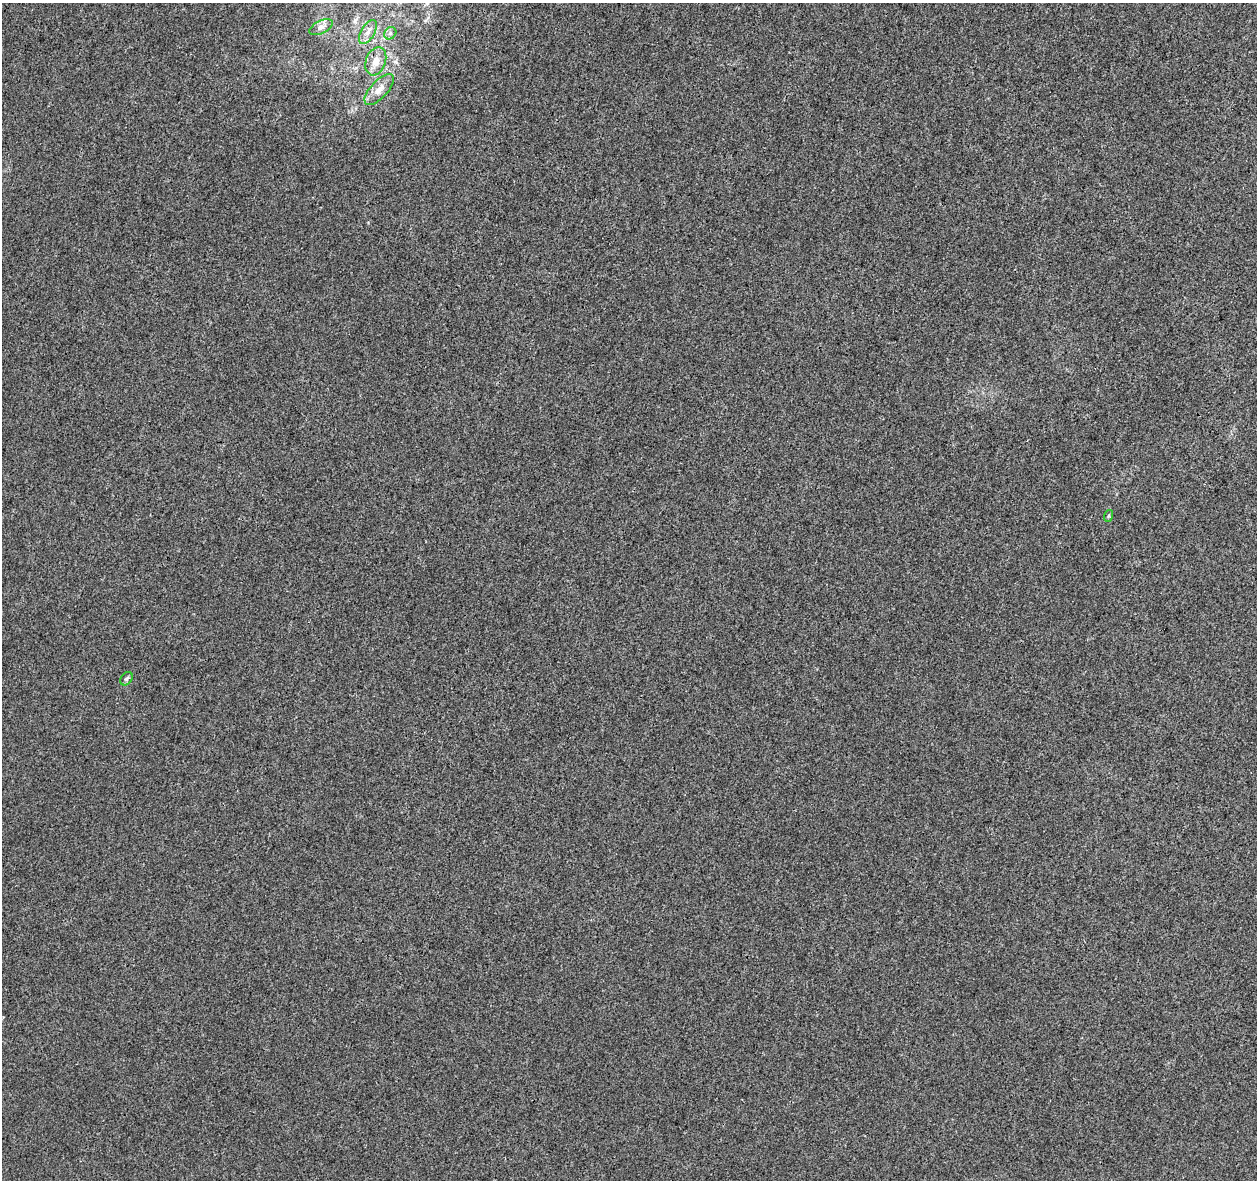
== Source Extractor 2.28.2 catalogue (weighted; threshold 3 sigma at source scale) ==
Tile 10 of 4 x 4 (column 2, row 3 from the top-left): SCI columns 1255-2509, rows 1401-2578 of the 5027 x 5220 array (HDU 1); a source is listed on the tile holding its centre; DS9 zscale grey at full resolution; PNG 1259 x 1182 px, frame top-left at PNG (2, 3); each listed source drawn as its Kron ellipse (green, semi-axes under 4 px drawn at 4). Shown black and unused: <1% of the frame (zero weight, under 3 of 4 exposures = <1% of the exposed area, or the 3 px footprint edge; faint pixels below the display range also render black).
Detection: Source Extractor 2.28.2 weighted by HDU 2 'WHT'; one run over the whole footprint, this tile lists its part. Background 0.00164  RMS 0.0031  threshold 0.0139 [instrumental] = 3 sigma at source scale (4.5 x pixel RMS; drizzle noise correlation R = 1.50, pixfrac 1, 0.0396/0.0396 arcsec/px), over >= 5 px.
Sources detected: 7; all 7 listed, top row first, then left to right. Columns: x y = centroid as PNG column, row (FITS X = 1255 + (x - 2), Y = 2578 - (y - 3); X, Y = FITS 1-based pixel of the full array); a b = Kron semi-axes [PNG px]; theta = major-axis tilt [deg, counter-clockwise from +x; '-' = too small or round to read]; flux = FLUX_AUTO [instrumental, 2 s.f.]
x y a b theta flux
321 27 13 6 26 1.4
368 32 13 6 59 1.9
390 33 7 5 47 0.71
376 61 14 10 70 3.3
379 89 19 8 47 2.8
1108 516 6 4 70 0.38
126 679 7 5 55 0.59